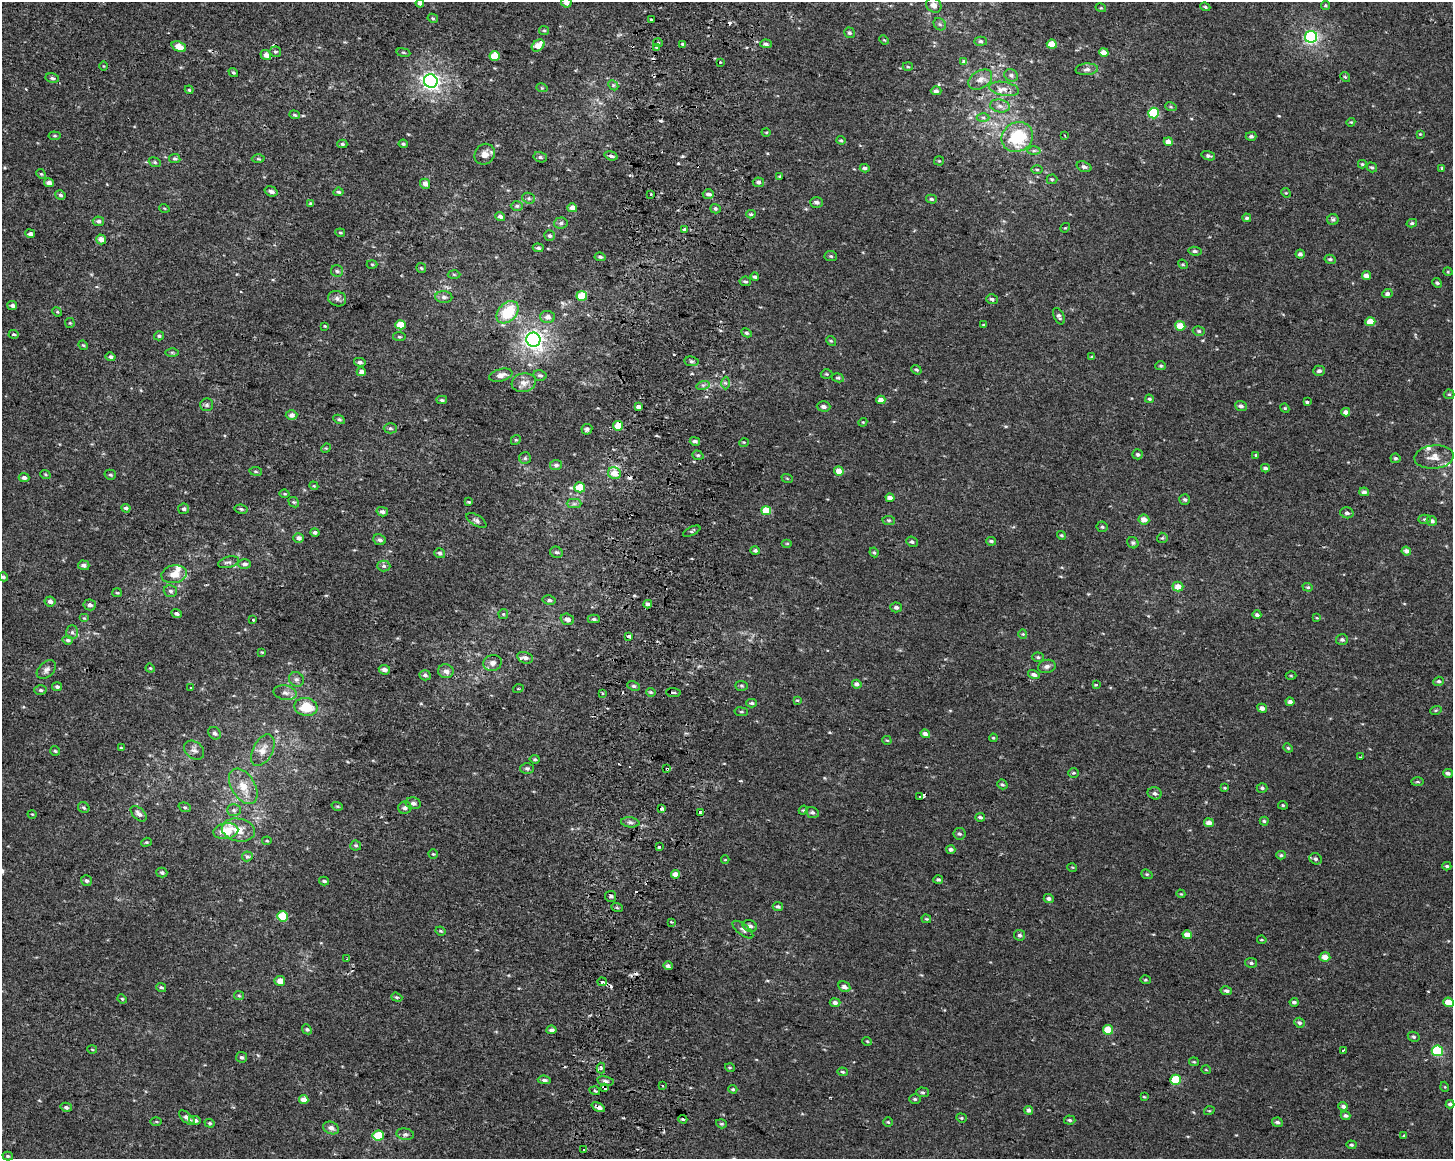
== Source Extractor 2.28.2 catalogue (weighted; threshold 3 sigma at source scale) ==
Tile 8 of 3 x 4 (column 2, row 3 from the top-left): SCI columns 1775-3225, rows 1161-2317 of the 4943 x 4643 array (HDU 1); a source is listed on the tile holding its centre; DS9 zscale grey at full resolution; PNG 1455 x 1161 px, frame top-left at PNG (2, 2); each listed source drawn as its Kron ellipse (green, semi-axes under 4 px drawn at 4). Shown black and unused: <1% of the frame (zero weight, under 2 of 3 exposures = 2% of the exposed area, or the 3 px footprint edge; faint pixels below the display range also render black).
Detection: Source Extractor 2.28.2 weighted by HDU 2 'WHT'; one run over the whole footprint, this tile lists its part. Background 1.53e-04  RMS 0.0035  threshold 0.0158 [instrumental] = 3 sigma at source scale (4.5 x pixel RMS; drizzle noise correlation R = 1.50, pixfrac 1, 0.0396/0.0396 arcsec/px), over >= 5 px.
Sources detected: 458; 18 cosmic-ray / hot-pixel residue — neither listed nor drawn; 4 inside a brighter listed object's ellipse — not listed separately; the other 436 listed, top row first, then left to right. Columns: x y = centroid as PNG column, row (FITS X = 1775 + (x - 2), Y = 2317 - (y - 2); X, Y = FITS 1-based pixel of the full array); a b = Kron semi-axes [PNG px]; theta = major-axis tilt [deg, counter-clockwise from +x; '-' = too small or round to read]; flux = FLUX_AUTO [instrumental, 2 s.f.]
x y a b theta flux
420 3 4 4 - 1.4
566 3 5 5 - 1.8
934 5 8 7 - 1.9
1325 5 4 4 - 0.47
1205 7 5 4 - 0.5
1101 8 5 3 - 0.32
433 18 5 4 - 0.42
652 20 3 3 - 1.4
940 24 7 5 -45 0.67
544 30 5 4 - 0.45
849 33 5 5 - 0.83
1311 37 6 6 - 63
884 40 5 3 - 0.32
981 41 6 4 -3 0.53
658 43 5 3 - 0.34
683 44 4 3 - 0.68
766 44 6 4 -5 0.95
1052 44 5 4 - 5.2
538 45 7 5 40 4.3
179 47 8 5 -22 5
656 48 3 3 - 1.2
275 52 6 5 - 0.62
1104 52 5 4 - 2.9
403 53 7 3 -9 0.46
266 55 5 5 - 1.9
495 56 5 5 - 8.7
720 62 3 2 - 1.5
964 62 4 4 - 1.5
103 66 4 3 - 0.28
908 67 5 3 - 0.39
1087 69 11 5 4 1.3
233 72 5 4 - 0.6
1011 75 7 6 - 0.92
1345 77 5 4 - 0.45
52 78 7 4 -12 0.73
980 80 13 9 31 2.3
431 81 7 6 - 120
613 85 6 4 -45 0.56
542 88 5 3 - 0.35
1004 89 15 7 -10 2.4
189 90 4 3 - 0.43
936 91 5 4 - 1.1
1000 106 10 6 -10 1.5
1171 107 6 3 -18 0.45
1154 113 5 5 - 16
294 115 5 4 - 0.46
983 117 6 4 -1 0.61
1351 122 4 3 - 0.33
766 132 4 3 - 0.3
1420 134 4 4 - 0.29
1065 135 3 3 - 0.36
55 136 6 4 -6 0.48
1251 136 5 4 - 0.78
1017 137 16 14 29 18
841 140 4 4 - 0.43
1168 142 4 4 - 2.5
342 144 5 4 - 0.53
403 144 5 4 - 0.51
1034 151 6 4 1 0.71
485 154 11 9 50 2.6
611 156 7 4 -16 0.84
1208 156 7 4 -16 0.82
540 157 7 5 -15 0.74
175 159 5 4 - 0.6
258 159 6 4 -1 0.55
939 161 5 4 - 0.41
155 162 6 4 -22 0.59
1362 164 4 3 - 0.45
1084 167 8 5 -19 0.95
1372 167 5 4 - 0.56
865 168 5 4 - 0.75
1037 169 6 4 -1 0.44
1442 169 4 3 - 0.57
41 174 5 4 - 0.43
779 176 3 3 - 0.29
1052 179 5 5 - 0.47
758 182 6 5 - 0.9
49 183 5 4 - 1.8
425 184 5 4 - 1.9
271 191 6 5 - 1.2
338 192 5 4 - 0.55
1286 193 5 4 - 0.35
651 194 3 2 - 0.63
708 194 5 4 - 1.2
60 195 5 4 - 0.78
529 198 6 5 - 0.65
931 199 5 4 - 0.6
816 202 6 5 - 1.1
311 204 4 3 - 0.57
517 206 6 5 - 0.71
164 208 5 3 - 0.33
572 208 5 4 - 2.5
715 209 5 4 - 0.67
751 214 4 3 - 0.51
500 216 5 4 - 1.1
1247 218 4 4 - 0.78
1333 219 5 5 - 0.76
98 221 5 5 - 0.92
561 223 6 5 - 0.8
1412 223 5 4 - 0.57
1065 228 5 4 - 0.38
684 229 3 3 - 3.1
340 233 5 3 - 0.39
30 234 5 4 - 0.98
549 236 5 5 - 0.76
101 239 5 4 - 2.7
538 248 5 4 - 0.85
1195 251 7 4 -7 0.71
1300 254 4 4 - 1.1
831 256 6 5 - 0.62
600 257 6 3 -9 0.6
1330 259 6 4 -10 0.65
372 264 5 3 - 0.37
1183 264 5 4 - 0.46
421 268 5 4 - 0.48
337 271 6 6 - 0.7
1448 272 5 3 - 0.33
454 274 6 4 -2 0.39
1366 276 4 4 - 2
755 277 4 3 - 0.72
745 281 6 4 -10 0.65
1437 283 5 4 - 0.68
1387 294 5 4 - 1.2
582 296 5 5 - 9.3
444 297 8 6 -2 1.1
337 299 9 7 -20 1.3
992 299 6 4 -17 0.73
12 305 5 4 - 0.99
57 312 5 4 - 0.41
508 312 13 9 46 14
1059 316 9 5 -64 1
547 317 7 6 - 1.7
1370 322 5 4 - 5.2
70 323 5 5 - 0.45
400 325 5 4 - 6.1
983 325 4 3 - 0.32
325 326 4 3 - 0.35
1180 326 5 5 - 4.8
1199 331 6 4 -15 0.64
747 333 5 4 - 0.59
14 334 5 3 - 0.49
159 336 5 4 - 0.6
399 337 6 4 -7 0.48
533 340 7 7 - 150
831 341 5 4 - 0.47
83 345 5 4 - 0.38
172 352 6 4 -1 0.48
111 357 5 4 - 0.71
1092 357 4 3 - 0.47
691 361 7 4 -7 0.72
360 362 6 4 -13 0.88
1161 366 5 4 - 0.54
916 370 5 4 - 0.51
1319 371 6 5 - 1
361 372 4 4 - 2.3
827 374 6 5 - 0.42
501 375 12 6 15 1.9
540 375 7 5 -14 0.74
838 378 6 4 -10 0.61
524 383 12 9 10 2.6
725 383 6 4 -89 0.77
703 385 7 4 17 0.72
1449 394 5 5 - 0.47
1149 399 4 3 - 0.42
442 400 5 4 - 0.64
881 400 4 4 - 2.3
1307 402 3 3 - 1.3
207 405 6 6 - 0.74
824 406 7 5 -2 1.1
1241 406 6 5 - 1
638 407 4 4 - 1.4
1285 408 5 4 - 0.37
1346 412 4 4 - 1.7
291 415 6 5 - 1.5
339 419 6 4 -27 0.55
863 422 4 3 - 0.3
618 426 5 5 - 7.8
390 428 7 5 0 0.59
587 429 5 5 - 1
516 440 5 4 - 0.41
695 441 5 4 - 0.74
744 442 5 3 - 0.32
326 448 5 4 - 0.35
1138 454 5 5 - 0.62
698 455 6 4 -19 0.59
1256 455 4 4 - 0.48
1434 457 20 11 5 4
525 458 6 6 - 0.68
1395 458 5 4 - 0.65
556 465 6 5 - 0.84
1265 468 4 4 - 0.84
256 471 6 3 -9 0.43
839 471 5 4 - 3.7
614 473 6 5 - 4.3
45 474 5 3 - 0.34
110 475 6 5 - 0.62
24 478 5 4 - 0.89
787 478 6 3 -19 0.36
314 486 4 3 - 0.33
580 487 5 5 - 7.2
1364 492 5 4 - 1.1
285 494 5 3 - 0.4
890 498 4 3 - 1.7
1185 499 5 5 - 0.71
294 502 6 4 -41 0.53
469 502 4 2 - 0.41
574 504 7 4 0 0.73
126 508 4 3 - 0.93
184 509 5 5 - 1
241 509 6 4 -11 0.63
766 511 5 4 - 6.9
382 512 6 4 -14 1
1347 513 7 5 -14 1.1
1144 519 5 5 - 2.7
1425 519 6 4 -3 0.59
476 520 11 5 -30 1.2
889 520 6 4 -6 0.52
1432 521 5 5 - 1.1
1102 527 5 5 - 0.63
692 531 9 4 26 0.6
315 532 4 4 - 0.81
1062 535 4 4 - 0.44
299 538 5 5 - 1.5
1162 538 5 5 - 0.53
380 540 6 5 - 0.88
991 541 5 3 - 0.6
912 542 6 5 - 0.78
1133 543 6 5 - 0.71
787 544 5 3 - 0.34
755 551 4 4 - 0.71
1406 551 5 4 - 1.6
556 552 6 5 - 0.79
874 552 5 4 - 0.46
440 553 5 5 - 0.74
228 562 11 5 16 1
244 564 6 5 - 1.1
84 565 6 5 - 1.2
384 566 6 5 - 0.84
174 574 13 9 10 4.1
3 577 5 4 - 0.6
1178 587 5 5 - 3.4
1308 587 5 4 - 0.47
170 591 7 5 -16 0.91
117 593 5 4 - 0.41
549 600 6 4 -11 0.81
50 601 5 5 - 1.5
648 604 4 3 - 1.5
90 605 6 5 - 1.2
896 607 6 5 - 0.85
177 614 5 4 - 0.92
503 614 5 5 - 0.44
1257 615 4 4 - 0.87
84 618 5 4 - 0.41
1317 618 4 3 - 0.29
567 619 7 5 -18 1.6
594 619 6 4 0 0.7
253 620 3 3 - 1.1
72 632 7 5 -90 0.8
1023 634 4 4 - 0.41
629 636 3 3 - 9.9
68 640 5 4 - 0.69
1342 640 6 5 - 0.87
262 652 3 3 - 0.32
1038 657 6 4 -2 0.62
525 658 8 5 -16 1.5
492 663 9 8 - 1.7
1047 666 9 6 14 1.2
150 668 5 3 - 0.36
46 670 11 7 43 1.4
384 670 5 4 - 1.4
446 671 8 7 - 2
425 675 5 5 - 0.85
1034 675 6 4 -15 1.2
1291 676 5 3 - 0.33
296 679 8 7 - 1.1
1439 681 5 4 - 0.79
857 684 4 4 - 1.4
1096 685 3 3 - 0.63
634 686 6 4 -25 0.61
741 686 6 5 - 0.61
57 687 5 4 - 0.74
191 688 3 2 - 0.48
518 689 5 3 - 0.3
40 690 6 4 -2 0.69
651 692 5 4 - 0.43
673 692 7 3 -5 0.65
285 693 11 7 -9 1.8
602 693 3 2 - 0.48
797 700 4 3 - 0.37
1290 702 4 4 - 1.2
752 703 5 4 - 0.6
306 707 12 9 -12 8.8
1262 708 5 4 - 1.5
1436 710 6 3 18 0.42
741 712 7 3 -8 0.43
215 733 7 5 -40 1
925 734 5 4 - 1.4
993 738 4 3 - 0.32
887 740 4 4 - 0.38
121 748 4 4 - 0.37
1288 748 5 4 - 0.41
194 750 11 8 -39 1.6
263 750 17 10 62 3.4
55 751 5 5 - 0.49
1360 757 3 2 - 0.37
535 759 5 4 - 0.48
527 768 6 5 - 0.73
667 769 3 3 - 1.3
1074 773 5 4 - 0.52
1448 773 5 4 - 0.97
1417 782 6 3 0 0.42
1002 784 5 4 - 0.65
243 786 19 11 -59 5.5
1225 788 4 3 - 0.35
1262 788 5 5 - 0.66
1155 793 7 6 - 1
920 796 4 2 - 0.33
413 803 7 6 - 1.2
1283 805 5 4 - 0.45
337 806 6 3 -17 0.41
185 807 6 4 -20 0.52
84 808 6 5 - 0.58
405 808 6 6 - 1.1
661 809 3 3 - 1.3
234 810 7 6 - 0.86
803 810 5 4 - 0.4
700 812 4 3 - 0.84
812 812 7 5 -19 0.81
32 814 4 3 - 0.27
139 814 9 5 -44 1.6
980 817 5 4 - 0.78
1264 821 4 4 - 0.53
630 822 9 5 -7 0.94
1209 823 5 4 - 2.2
238 830 17 11 -11 4.7
226 831 12 8 11 6.1
959 834 6 6 - 0.81
267 841 5 3 - 0.38
146 842 5 4 - 0.46
356 845 5 5 - 0.62
659 847 3 3 - 1
951 849 4 4 - 1
433 854 5 4 - 0.42
1281 855 5 4 - 0.48
247 856 5 5 - 0.64
1316 859 6 5 - 0.73
725 860 4 3 - 0.28
1447 866 4 4 - 0.54
1072 867 5 3 - 0.28
162 872 5 5 - 0.73
675 874 4 4 - 2.6
1147 874 6 4 -21 0.53
938 880 5 4 - 0.62
86 881 6 5 - 0.82
324 881 5 3 - 0.66
1181 894 4 3 - 0.29
611 896 5 5 - 0.75
1049 898 5 4 - 1
778 906 5 4 - 0.74
617 907 6 3 -21 0.48
282 916 5 5 - 14
926 919 5 3 - 0.38
672 922 3 3 - 0.49
750 926 7 5 -20 1.3
743 930 12 5 -39 1.2
441 931 5 3 - 0.42
1019 935 5 5 - 0.87
1187 935 4 4 - 2.9
1262 940 5 3 - 0.35
1325 957 5 4 - 2.6
346 959 3 3 - 0.42
1251 963 6 5 - 0.76
668 966 5 4 - 1
1145 980 5 4 - 0.43
280 981 5 5 - 3
602 982 5 4 - 0.63
161 987 5 4 - 0.58
844 987 6 5 - 1.6
1226 991 5 4 - 0.79
239 996 5 4 - 0.44
397 997 6 4 -19 0.51
122 999 5 4 - 0.38
1294 1002 4 3 - 0.8
1449 1002 5 4 - 4.7
835 1003 5 4 - 1.1
1299 1023 5 5 - 0.76
307 1029 5 4 - 0.55
551 1030 5 4 - 1.2
1108 1030 5 5 - 7.2
1414 1037 6 5 - 0.62
867 1041 5 3 - 0.31
92 1049 5 3 - 0.32
1344 1050 4 3 - 1.1
1437 1051 5 5 - 22
242 1057 5 5 - 0.71
1194 1062 5 4 - 0.39
601 1068 5 4 - 0.79
730 1068 5 3 - 0.34
1206 1070 5 3 - 0.26
842 1072 5 4 - 0.5
544 1080 6 4 -5 0.85
1176 1080 5 5 - 13
605 1081 8 4 -11 1
662 1086 3 2 - 0.43
1445 1087 5 3 - 0.28
605 1088 4 3 - 2.3
733 1089 4 3 - 0.45
595 1091 5 3 - 0.42
923 1092 6 4 -3 0.59
1144 1097 4 2 - 0.3
915 1099 6 5 - 0.59
304 1100 5 4 - 3
1450 1104 4 4 - 0.83
1343 1106 5 4 - 1.1
66 1107 6 4 -15 0.75
598 1107 7 4 -26 1.8
1029 1110 4 4 - 1.2
1209 1111 5 3 - 0.32
1346 1116 5 4 - 0.78
187 1118 10 5 -40 1.9
961 1118 5 4 - 0.5
683 1119 4 3 - 0.46
195 1120 6 4 -12 1.1
1070 1120 5 4 - 0.65
156 1122 5 3 - 0.38
888 1122 5 4 - 0.47
1277 1122 5 4 - 0.82
210 1123 5 4 - 0.49
721 1124 5 4 - 0.48
331 1128 8 6 -23 1.6
405 1134 9 5 -8 1
378 1136 6 5 - 9.7
1404 1136 4 4 - 0.45
1351 1145 5 4 - 0.52
583 1150 3 3 - 0.58
8 1156 5 4 - 0.55
Overlapping masked pixels (flux is a lower limit): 5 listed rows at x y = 708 194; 618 426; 667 769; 605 1088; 598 1107
Isophote crosses this tile's border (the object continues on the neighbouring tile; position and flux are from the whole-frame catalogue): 2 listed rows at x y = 420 3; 566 3